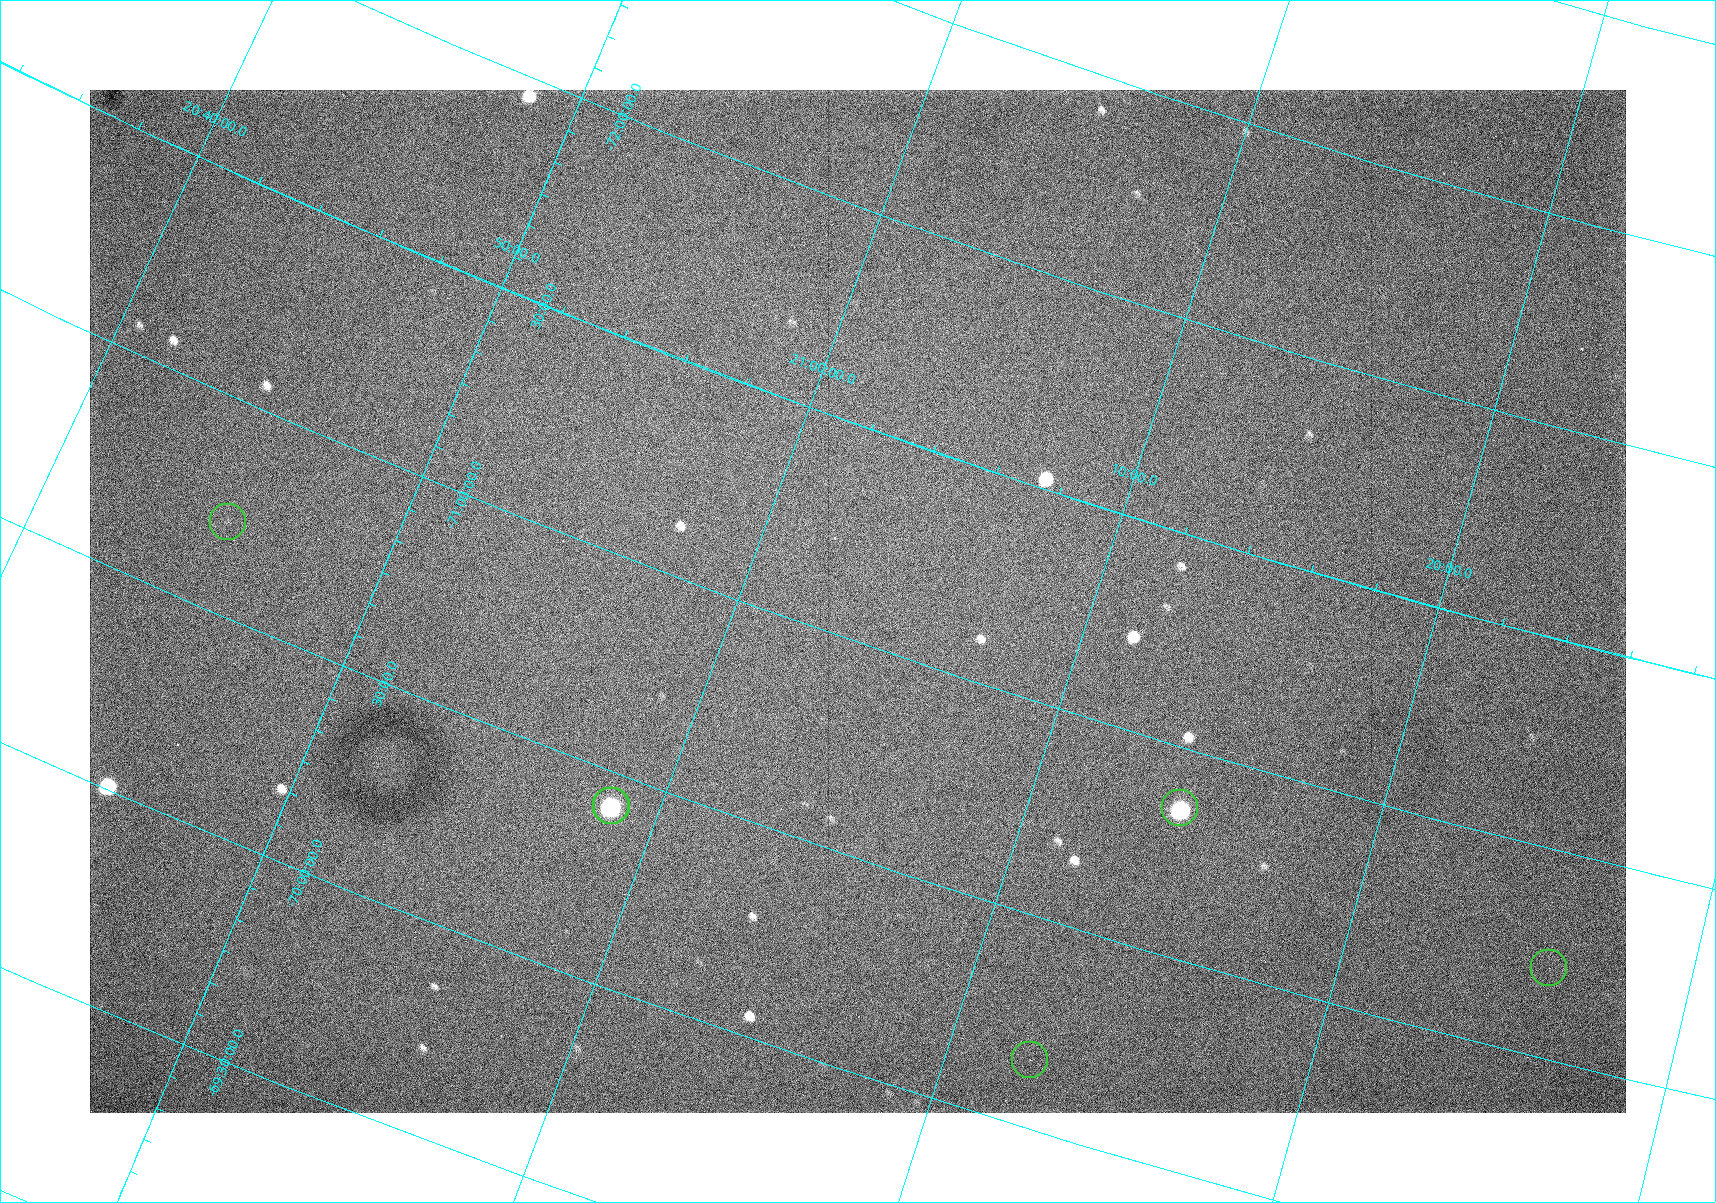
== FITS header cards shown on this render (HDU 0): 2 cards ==
NAXIS1  =                 1536 / length of data axis 1
NAXIS2  =                 1023 / length of data axis 2

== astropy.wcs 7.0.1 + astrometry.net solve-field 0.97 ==
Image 1536 x 1023 px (HDU 0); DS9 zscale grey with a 90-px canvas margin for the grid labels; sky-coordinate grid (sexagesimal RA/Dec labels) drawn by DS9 from the SOLVED WCS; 6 Tycho-2 reference stars matched to detected sources circled (green)
Header WCS: none
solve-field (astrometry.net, Tycho-2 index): SOLVED blind (the file carries no WCS)
Solved WCS: RA---TAN/DEC--TAN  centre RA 21:03:21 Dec -71:06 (315.84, -71.09 deg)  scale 8.64 x 8.78 arcsec/px (non-square pixels)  FOV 221.3' x 149.8'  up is -161 deg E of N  parity normal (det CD < 0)
(file carries no celestial WCS; the grid is the blind solution)
Tycho-2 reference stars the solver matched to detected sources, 6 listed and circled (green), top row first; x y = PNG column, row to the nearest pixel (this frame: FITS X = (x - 90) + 1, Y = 1023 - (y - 90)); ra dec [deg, ICRS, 3 dp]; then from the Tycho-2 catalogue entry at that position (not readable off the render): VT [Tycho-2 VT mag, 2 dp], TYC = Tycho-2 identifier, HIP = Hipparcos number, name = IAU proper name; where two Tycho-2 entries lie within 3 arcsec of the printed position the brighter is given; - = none
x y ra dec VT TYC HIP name
228 522 311.329 -70.715 8.15 9312-1296-1 102425 -
611 806 314.667 -70.422 7.91 9325-1020-1 103542 -
612 806 314.672 -70.423 8.70 9325-1020-2 103542 -
1180 808 318.574 -70.858 7.95 9326-432-1 104840 -
1549 968 321.479 -70.718 7.92 9326-488-1 105820 -
1030 1060 318.080 -70.162 8.20 9326-656-1 104685 -